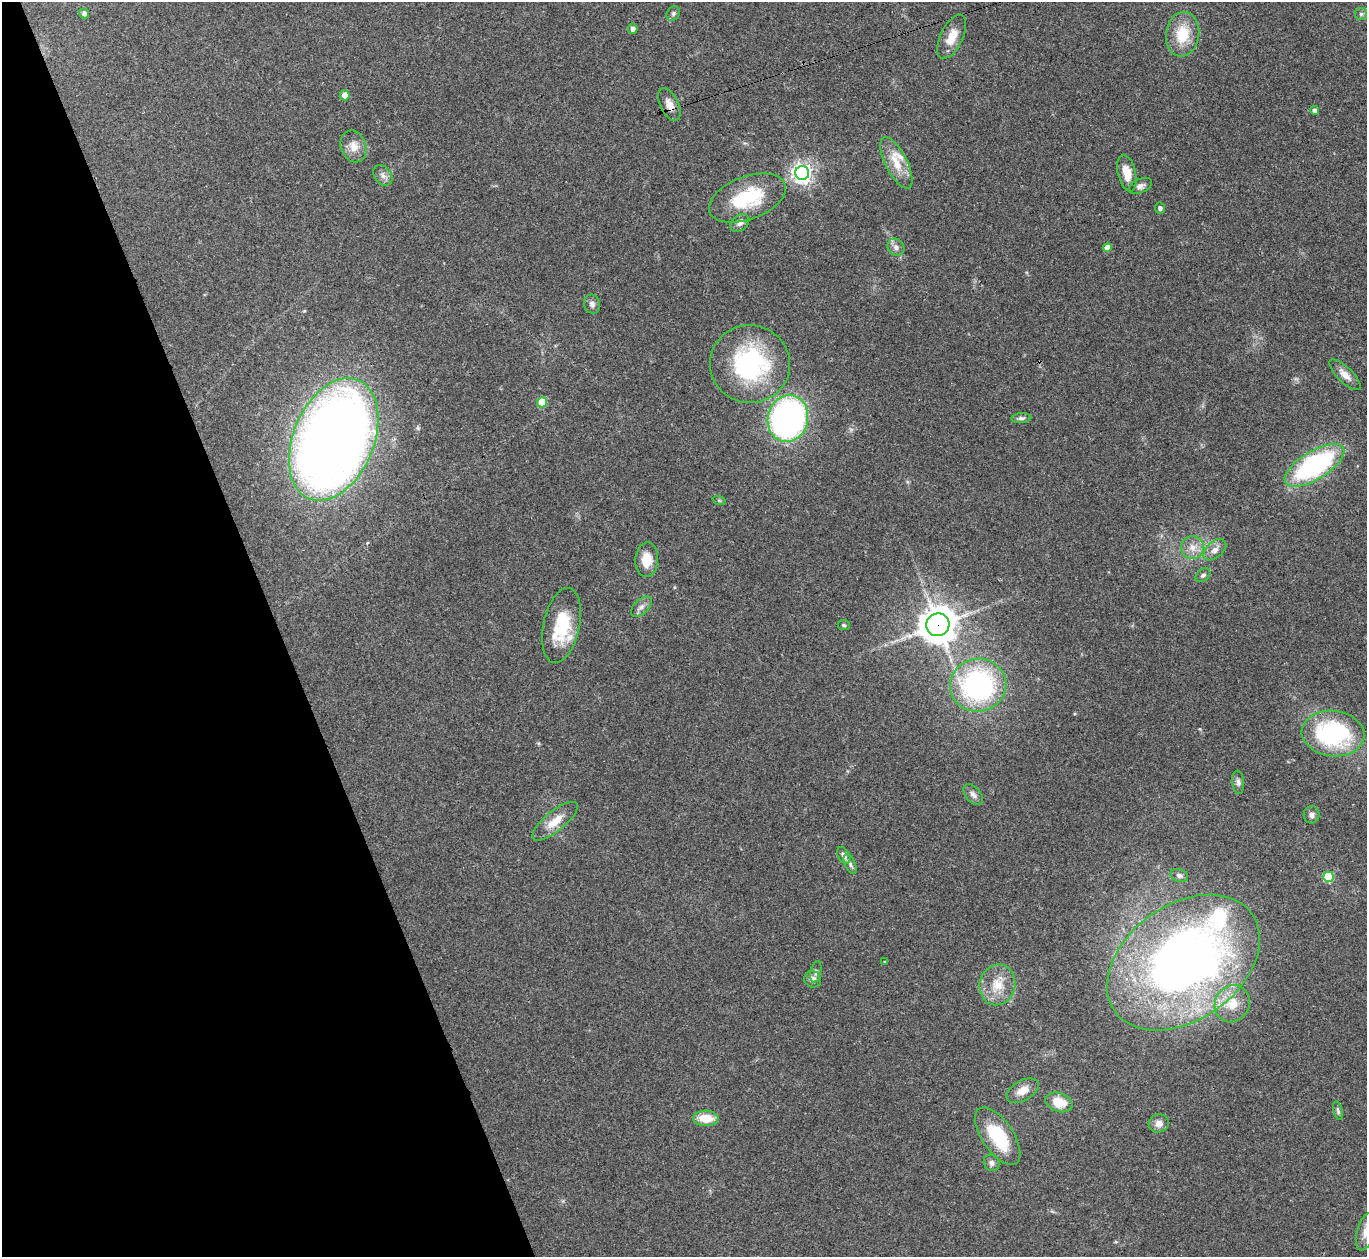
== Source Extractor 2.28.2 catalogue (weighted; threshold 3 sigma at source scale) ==
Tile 5 of 4 x 4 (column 1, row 2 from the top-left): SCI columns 1-1365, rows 2661-3915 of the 5463 x 5449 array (HDU 1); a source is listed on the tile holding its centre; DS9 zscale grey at full resolution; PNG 1369 x 1259 px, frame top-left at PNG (2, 2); each listed source drawn as its Kron ellipse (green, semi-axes under 4 px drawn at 4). Shown black and unused: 20% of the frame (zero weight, under 3 of 4 exposures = <1% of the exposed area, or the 3 px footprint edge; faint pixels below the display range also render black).
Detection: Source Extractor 2.28.2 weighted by HDU 2 'WHT'; one run over the whole footprint, this tile lists its part. Background 0.122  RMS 0.0047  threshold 0.0211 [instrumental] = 3 sigma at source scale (4.5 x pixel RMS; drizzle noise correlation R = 1.50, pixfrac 1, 0.05/0.05 arcsec/px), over >= 5 px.
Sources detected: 63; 2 inside a brighter listed object's ellipse — not listed separately; the other 61 listed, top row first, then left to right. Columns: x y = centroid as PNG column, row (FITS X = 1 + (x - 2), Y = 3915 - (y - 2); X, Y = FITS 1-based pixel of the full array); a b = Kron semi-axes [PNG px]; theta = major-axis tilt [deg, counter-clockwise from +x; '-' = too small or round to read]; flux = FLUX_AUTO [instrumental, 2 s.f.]
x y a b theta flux
84 13 5 5 - 1.6
673 14 8 6 59 1.1
1361 14 6 6 - 0.98
633 29 5 5 - 1.5
1183 34 22 16 82 14
952 37 24 11 64 7.6
345 95 5 5 - 6.2
669 104 17 9 -64 4.2
1315 110 4 4 - 2.7
354 146 16 12 -68 5.5
896 163 28 11 -63 9.8
802 173 7 7 - 270
1127 173 19 9 -77 6.9
383 175 11 8 -52 2.3
1140 186 12 7 23 2
747 198 40 21 21 30
1160 208 5 5 - 1.2
740 223 10 7 41 2
896 247 9 8 - 2.2
1107 247 4 4 - 3.9
592 304 10 8 -71 2
750 364 40 39 - 65
1345 375 20 7 -45 3.9
542 402 5 5 - 17
788 418 24 20 76 170
1021 418 10 5 4 1.4
334 439 64 40 67 620
1314 465 34 14 31 84
719 500 7 4 -19 0.62
1193 547 11 11 - 4.8
1215 550 13 8 41 3.3
647 560 17 11 87 8.3
1203 575 8 5 42 1.4
641 607 13 7 45 2.4
561 625 38 18 78 25
844 625 6 5 - 0.79
938 625 12 11 - 970
978 685 28 26 12 89
1333 734 31 23 -6 62
1238 782 11 6 -84 1.6
973 795 12 7 -50 2.1
1311 815 8 8 - 1.9
555 821 28 10 39 8.2
844 855 9 5 -58 1.9
850 864 11 5 -65 1.4
1179 875 9 6 -19 1.5
1328 877 5 5 - 28
885 962 4 2 - 0.33
1183 962 84 57 36 350
816 972 11 5 78 1.3
813 979 9 8 - 2.3
997 985 20 18 75 11
1232 1004 19 17 59 10
1023 1091 17 10 30 5.4
1059 1102 14 9 -20 9.5
1338 1111 10 4 -77 1
706 1118 12 7 -2 9.8
1159 1123 10 9 - 3.1
998 1136 33 15 -56 26
992 1163 8 7 - 1.8
1366 1232 19 9 75 4.7
Overlapping masked pixels (flux is a lower limit): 3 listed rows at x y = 669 104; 334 439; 938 625
Isophote crosses this tile's border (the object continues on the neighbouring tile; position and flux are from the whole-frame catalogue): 1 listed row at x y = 1366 1232